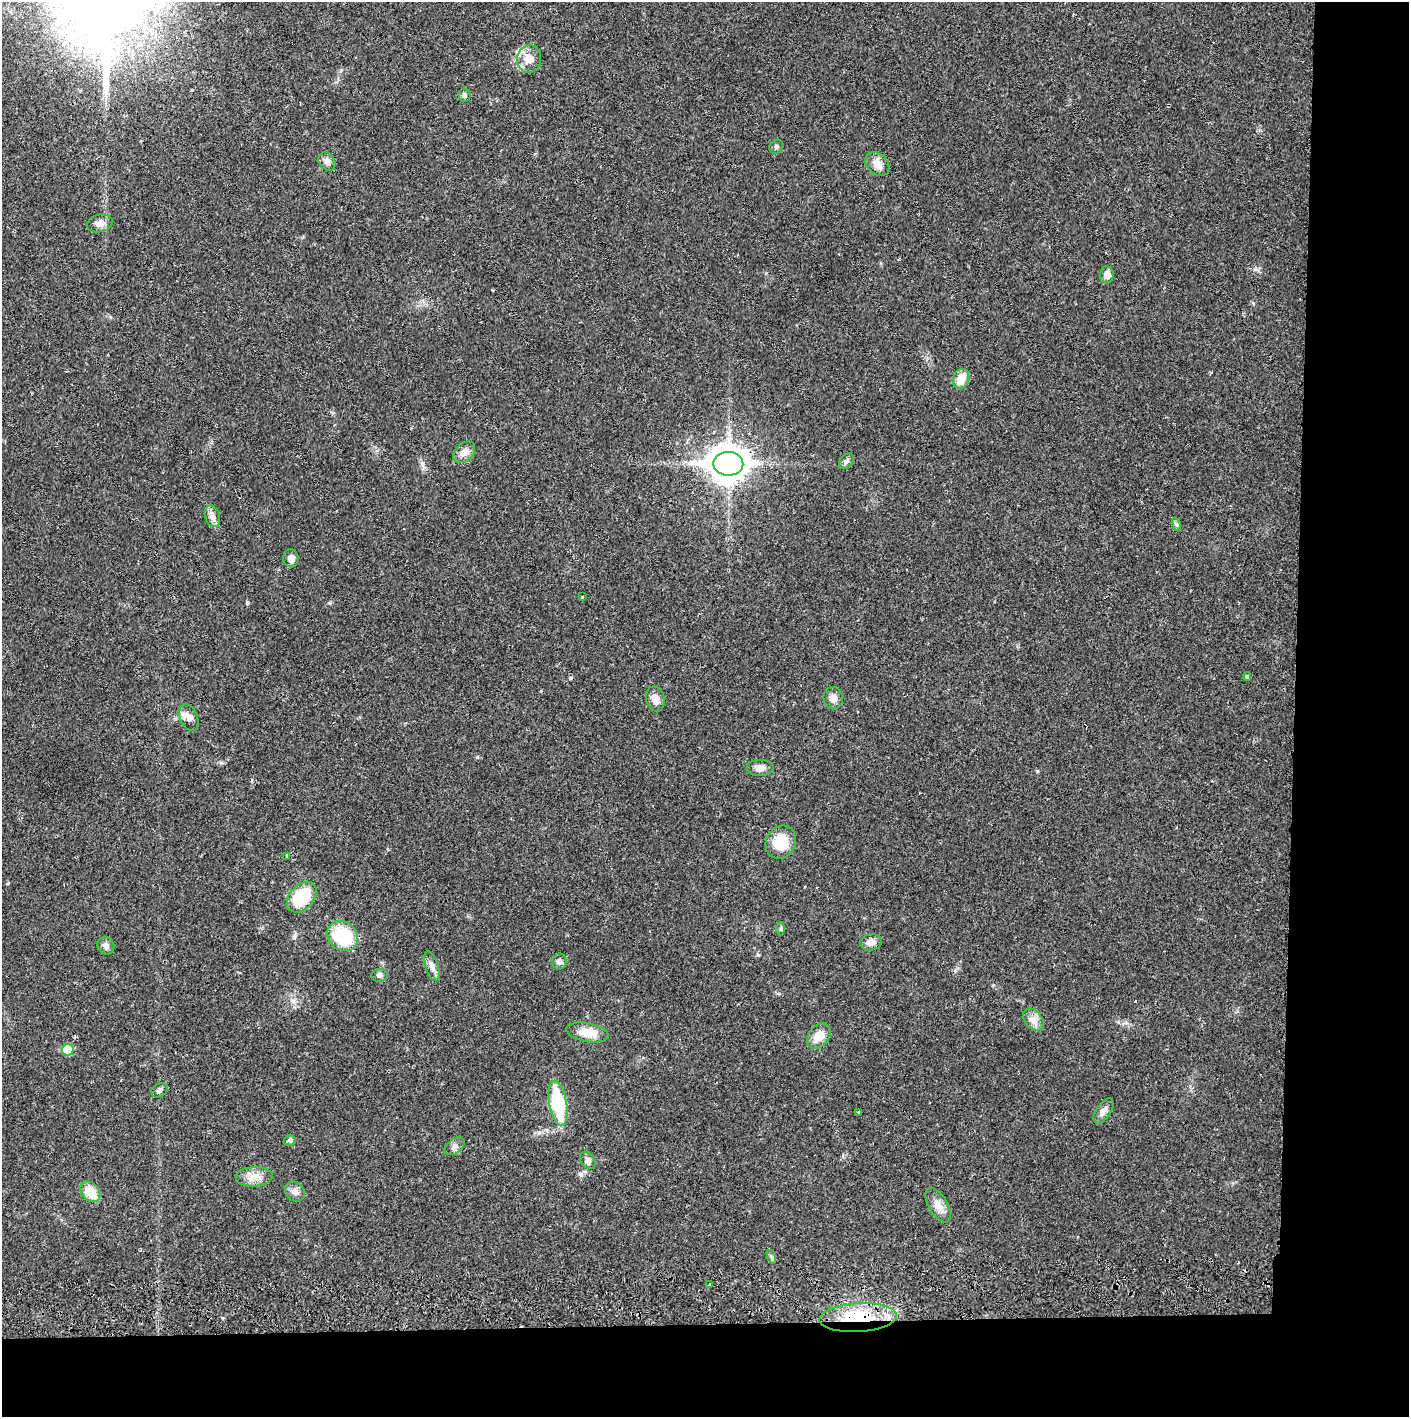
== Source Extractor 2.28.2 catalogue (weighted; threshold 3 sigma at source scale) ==
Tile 9 of 3 x 3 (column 3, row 3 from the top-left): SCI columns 2819-4225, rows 56-1470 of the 4232 x 4358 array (HDU 1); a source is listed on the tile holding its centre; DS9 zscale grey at full resolution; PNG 1411 x 1419 px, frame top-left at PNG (2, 2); each listed source drawn as its Kron ellipse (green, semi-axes under 4 px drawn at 4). Shown black and unused: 14% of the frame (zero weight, under 2 of 3 exposures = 3% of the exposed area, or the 3 px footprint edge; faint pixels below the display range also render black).
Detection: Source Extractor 2.28.2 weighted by HDU 2 'WHT'; one run over the whole footprint, this tile lists its part. Background 0.0215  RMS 0.0035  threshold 0.0156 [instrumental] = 3 sigma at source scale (4.5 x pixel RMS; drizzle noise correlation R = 1.50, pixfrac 1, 0.05/0.05 arcsec/px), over >= 5 px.
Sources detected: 50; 2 inside a brighter listed object's ellipse — not listed separately; the other 48 listed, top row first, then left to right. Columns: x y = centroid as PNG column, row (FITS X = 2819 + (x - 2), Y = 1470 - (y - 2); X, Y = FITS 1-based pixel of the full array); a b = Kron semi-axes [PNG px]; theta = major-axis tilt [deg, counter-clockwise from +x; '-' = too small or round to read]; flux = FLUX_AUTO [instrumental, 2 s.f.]
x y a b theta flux
529 59 14 12 82 3.8
464 95 6 6 - 0.78
776 147 7 6 - 0.73
327 161 10 7 -54 1.7
877 164 13 10 -43 3.1
100 223 13 8 15 2.5
1107 275 8 6 85 2.3
961 379 10 8 66 5
464 452 12 9 43 2.8
846 461 9 6 48 1.2
728 464 15 12 -1 650
212 516 11 7 -73 1.7
1176 524 7 4 -71 0.67
291 558 9 7 -83 1.9
582 597 3 3 - 0.3
1247 676 4 3 - 0.4
833 698 11 9 -74 2.1
655 699 13 9 -75 2.7
189 718 14 8 -69 2.3
760 768 13 8 2 2.1
781 842 17 15 62 9.2
287 856 3 3 - 1
302 897 18 12 48 17
781 929 7 4 90 0.57
343 936 16 14 -42 18
871 942 11 8 12 2.1
106 946 9 8 - 1.4
559 962 8 7 - 1.4
432 966 15 6 -71 1.9
380 975 8 6 2 1
1033 1020 13 8 -49 2.3
588 1032 21 9 -11 5.7
819 1036 14 10 51 4.8
68 1050 6 6 - 9.6
159 1090 9 6 28 0.95
558 1103 23 8 -79 24
1104 1111 14 7 56 1.9
858 1112 3 3 - 0.31
290 1140 6 5 - 0.69
455 1146 11 7 38 1.4
588 1160 9 7 -56 1.3
254 1177 18 9 4 3.7
90 1192 12 8 -48 7.2
295 1192 11 9 -48 1.9
938 1205 19 9 -60 3
772 1257 7 4 -70 0.56
710 1284 3 2 - 0.44
858 1318 39 14 3 19
Overlapping masked pixels (flux is a lower limit): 1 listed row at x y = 858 1318
Unlisted compact peaks at least as high as the median listed source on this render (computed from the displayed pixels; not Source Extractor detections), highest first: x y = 247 603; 330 603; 477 757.